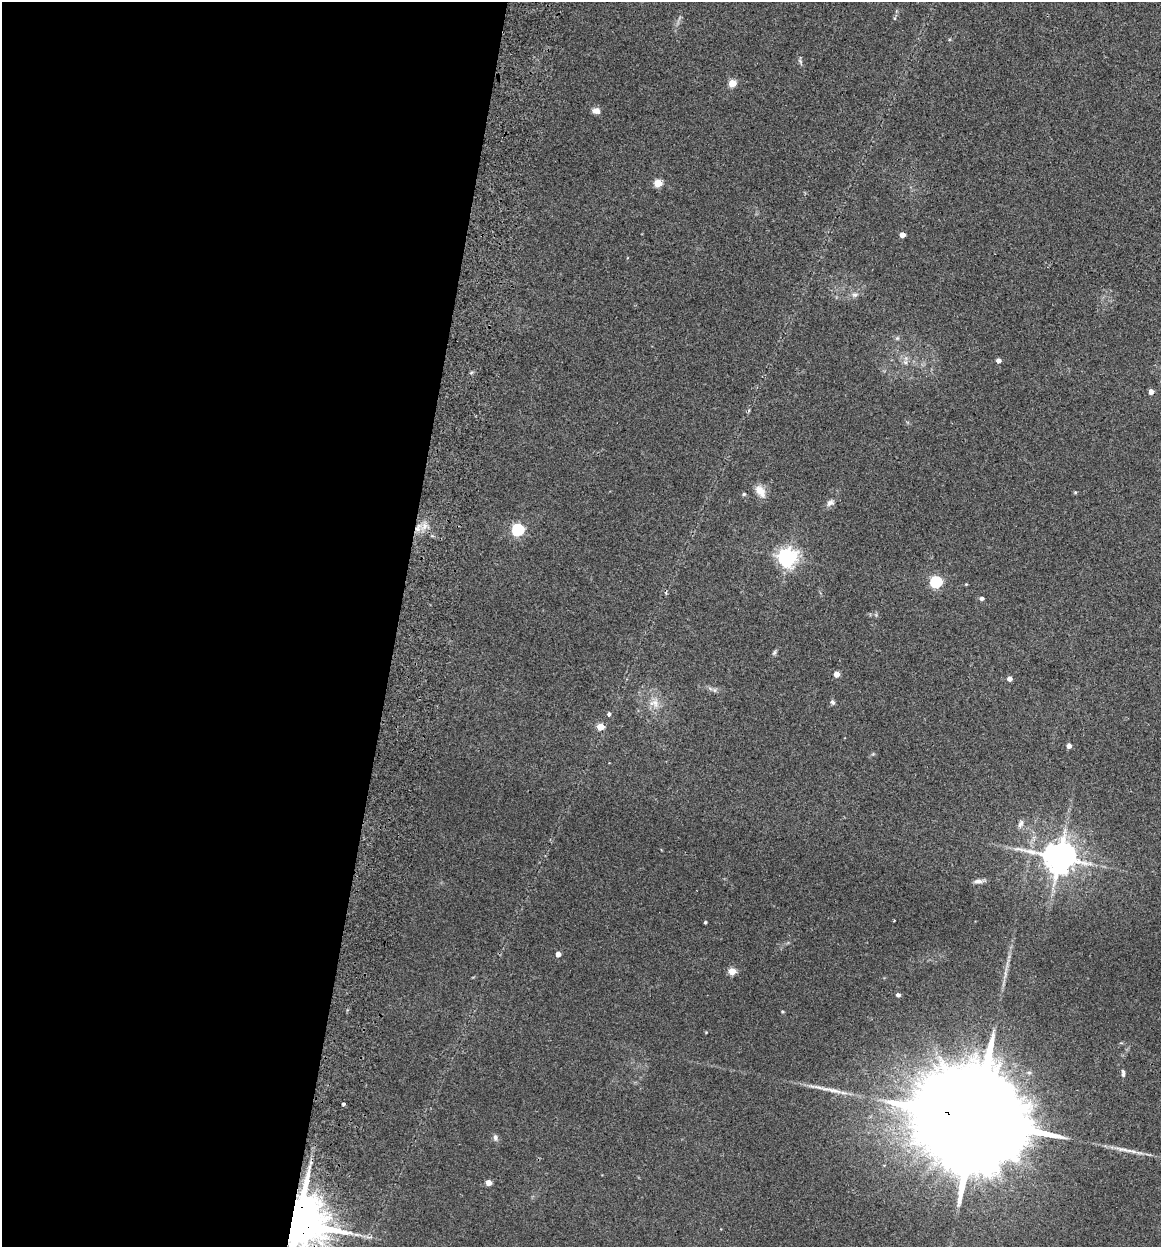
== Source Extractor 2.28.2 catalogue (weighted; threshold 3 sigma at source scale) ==
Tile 5 of 4 x 4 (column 1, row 2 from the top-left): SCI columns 180-1338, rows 2504-3748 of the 5112 x 5007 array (HDU 1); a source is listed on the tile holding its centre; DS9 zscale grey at full resolution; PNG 1163 x 1249 px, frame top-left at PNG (2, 2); no overlay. Shown black and unused: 34% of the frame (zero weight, under 2 of 3 exposures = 3% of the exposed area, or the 3 px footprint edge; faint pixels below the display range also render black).
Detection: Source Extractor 2.28.2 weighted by HDU 2 'WHT'; one run over the whole footprint, this tile lists its part. Background 0.0477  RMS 0.0086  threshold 0.0386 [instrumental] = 3 sigma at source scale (4.5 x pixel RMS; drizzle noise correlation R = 1.50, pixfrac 1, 0.05/0.05 arcsec/px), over >= 5 px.
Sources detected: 45; all 45 listed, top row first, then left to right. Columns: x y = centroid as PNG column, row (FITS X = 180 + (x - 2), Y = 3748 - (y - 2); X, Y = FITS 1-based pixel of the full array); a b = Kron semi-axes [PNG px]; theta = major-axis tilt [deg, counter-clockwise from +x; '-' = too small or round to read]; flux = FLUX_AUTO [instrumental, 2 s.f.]
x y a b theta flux
800 62 11 4 -67 1.8
732 83 5 4 - 22
596 111 9 6 -6 4.9
658 183 5 5 - 24
902 235 4 4 - 8.1
855 295 8 6 1 2.6
897 338 5 5 - 1.3
998 361 4 4 - 4.2
905 362 6 6 - 2.1
1151 392 4 4 - 6.6
760 491 15 9 -53 8.9
1075 492 5 4 - 0.84
744 494 4 4 - 1
830 503 11 8 29 3.4
417 529 7 6 - 3.9
518 530 6 5 - 120
787 558 6 6 - 410
936 582 6 5 - 87
982 598 4 4 - 2.6
774 652 6 5 - 1.5
836 674 4 4 - 8.6
1009 679 4 4 - 4.7
832 702 6 5 - 1.8
654 703 14 12 -17 8.3
609 714 5 4 - 1.7
600 727 5 4 - 15
1069 746 4 4 - 4.9
1021 824 11 6 71 3.1
1059 857 10 9 - 1800
978 881 14 5 8 3.5
894 920 2 2 - 0.63
705 922 3 3 - 1
558 954 4 4 - 6.9
732 971 5 4 - 18
1005 973 7 4 -72 1.7
898 995 4 4 - 2.7
782 1011 4 4 - 0.93
1123 1073 10 4 -84 2.2
343 1104 3 3 - 2.2
975 1119 45 22 -14 42000
495 1137 9 6 -69 2.6
1123 1149 25 5 -12 7.4
488 1183 4 4 - 9.8
298 1222 12 12 - 5400
356 1234 7 4 -1 1.9
Overlapping masked pixels (flux is a lower limit): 3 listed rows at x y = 417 529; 975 1119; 298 1222
Isophote crosses this tile's border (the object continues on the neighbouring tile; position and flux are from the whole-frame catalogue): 1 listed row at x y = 298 1222